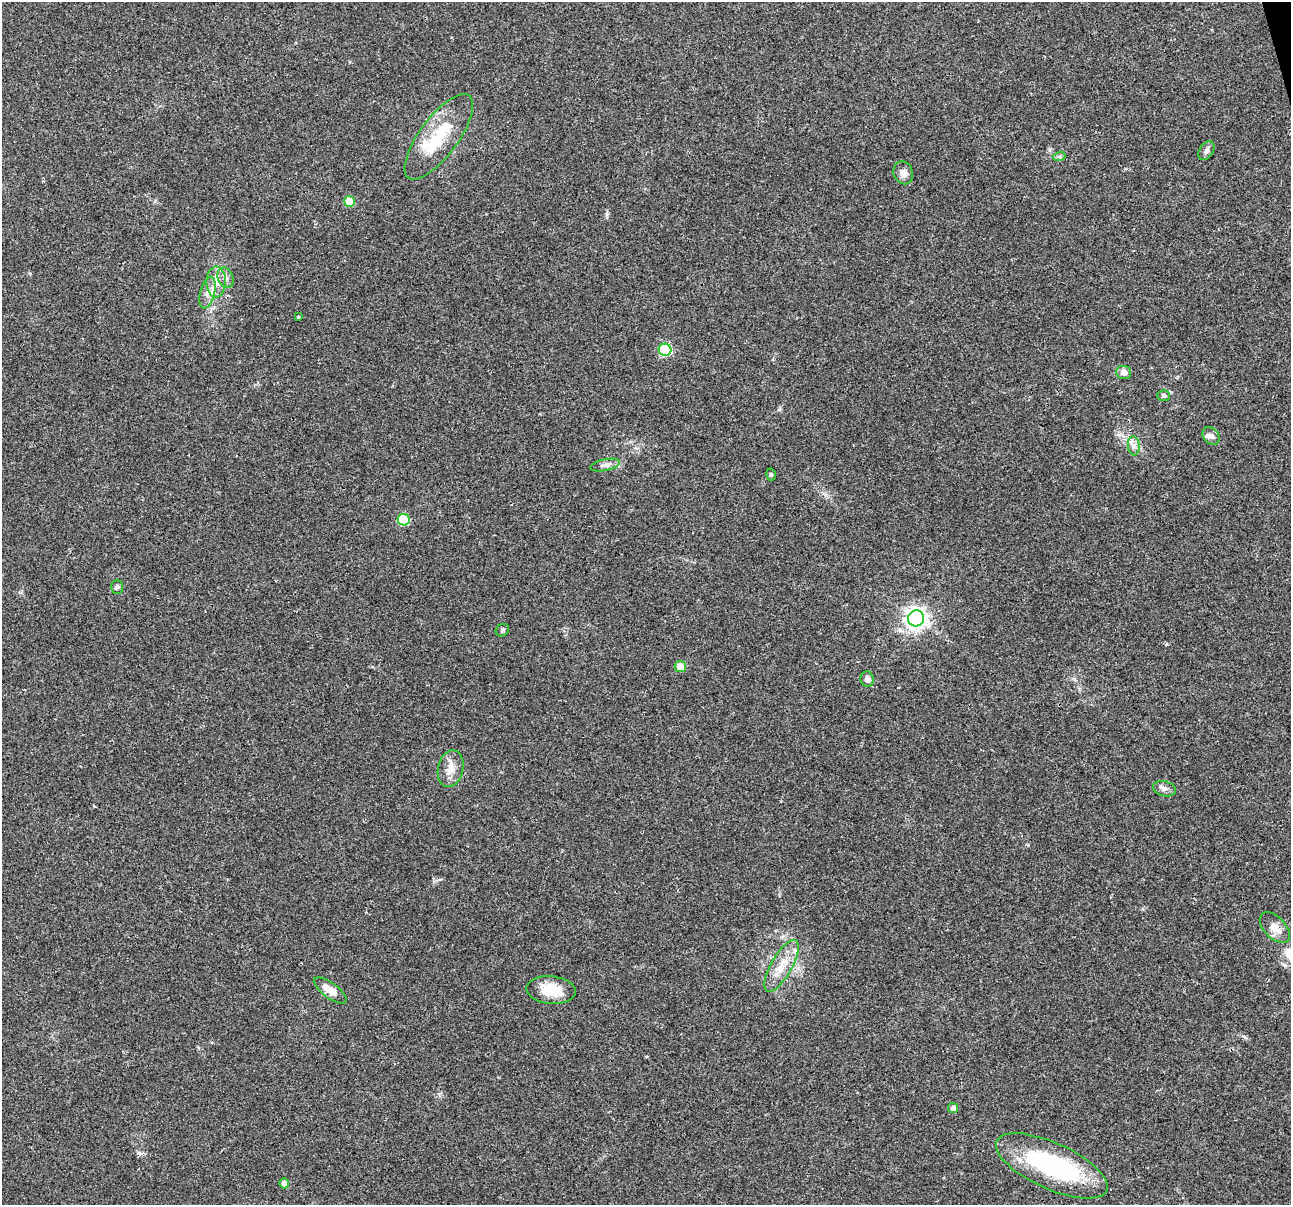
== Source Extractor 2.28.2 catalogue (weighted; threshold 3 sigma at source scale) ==
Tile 10 of 4 x 4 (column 2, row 3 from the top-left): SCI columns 1290-2578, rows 1297-2499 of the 5155 x 4952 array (HDU 1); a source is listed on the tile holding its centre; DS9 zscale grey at full resolution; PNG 1293 x 1207 px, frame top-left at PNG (2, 2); each listed source drawn as its Kron ellipse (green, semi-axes under 4 px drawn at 4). Shown black and unused: <1% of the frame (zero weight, under 2 of 3 exposures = <1% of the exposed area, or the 3 px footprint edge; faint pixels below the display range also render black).
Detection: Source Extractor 2.28.2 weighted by HDU 2 'WHT'; one run over the whole footprint, this tile lists its part. Background 0.0234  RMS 0.0043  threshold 0.0193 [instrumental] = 3 sigma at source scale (4.5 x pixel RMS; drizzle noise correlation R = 1.50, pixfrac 1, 0.0396/0.0396 arcsec/px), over >= 5 px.
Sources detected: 36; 2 inside a brighter object's white glare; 1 cosmic-ray / hot-pixel residue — neither listed nor drawn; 2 inside a brighter listed object's ellipse — not listed separately; the other 31 listed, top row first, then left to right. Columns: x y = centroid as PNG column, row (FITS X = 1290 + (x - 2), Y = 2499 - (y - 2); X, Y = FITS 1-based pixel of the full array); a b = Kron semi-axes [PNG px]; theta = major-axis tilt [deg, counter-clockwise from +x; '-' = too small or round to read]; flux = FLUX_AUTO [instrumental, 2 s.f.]
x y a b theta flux
439 137 51 19 53 23
1206 151 10 7 57 1.6
1059 157 6 4 18 0.64
903 173 12 9 -68 2.8
349 201 5 5 - 11
226 278 10 7 -67 2.2
216 282 15 9 89 4.9
208 293 16 7 75 3.5
298 317 3 3 - 2.7
665 350 6 6 - 36
1124 372 7 6 - 2.6
1164 396 6 5 - 1.2
1211 436 10 7 -50 1.8
1134 446 9 6 -83 1.9
605 465 15 5 12 2
771 475 6 5 - 0.72
404 520 6 5 - 21
117 587 7 6 - 0.92
916 618 8 8 - 240
502 630 7 6 - 0.8
680 667 6 5 - 6.1
867 679 8 6 -77 2
451 769 18 12 77 5
1164 789 12 7 -13 1.9
1275 928 19 10 -46 4.5
781 966 29 10 60 8.1
330 990 19 7 -36 5.6
551 990 25 13 -5 13
953 1108 5 5 - 2
1052 1166 60 23 -24 56
284 1183 5 5 - 2.8